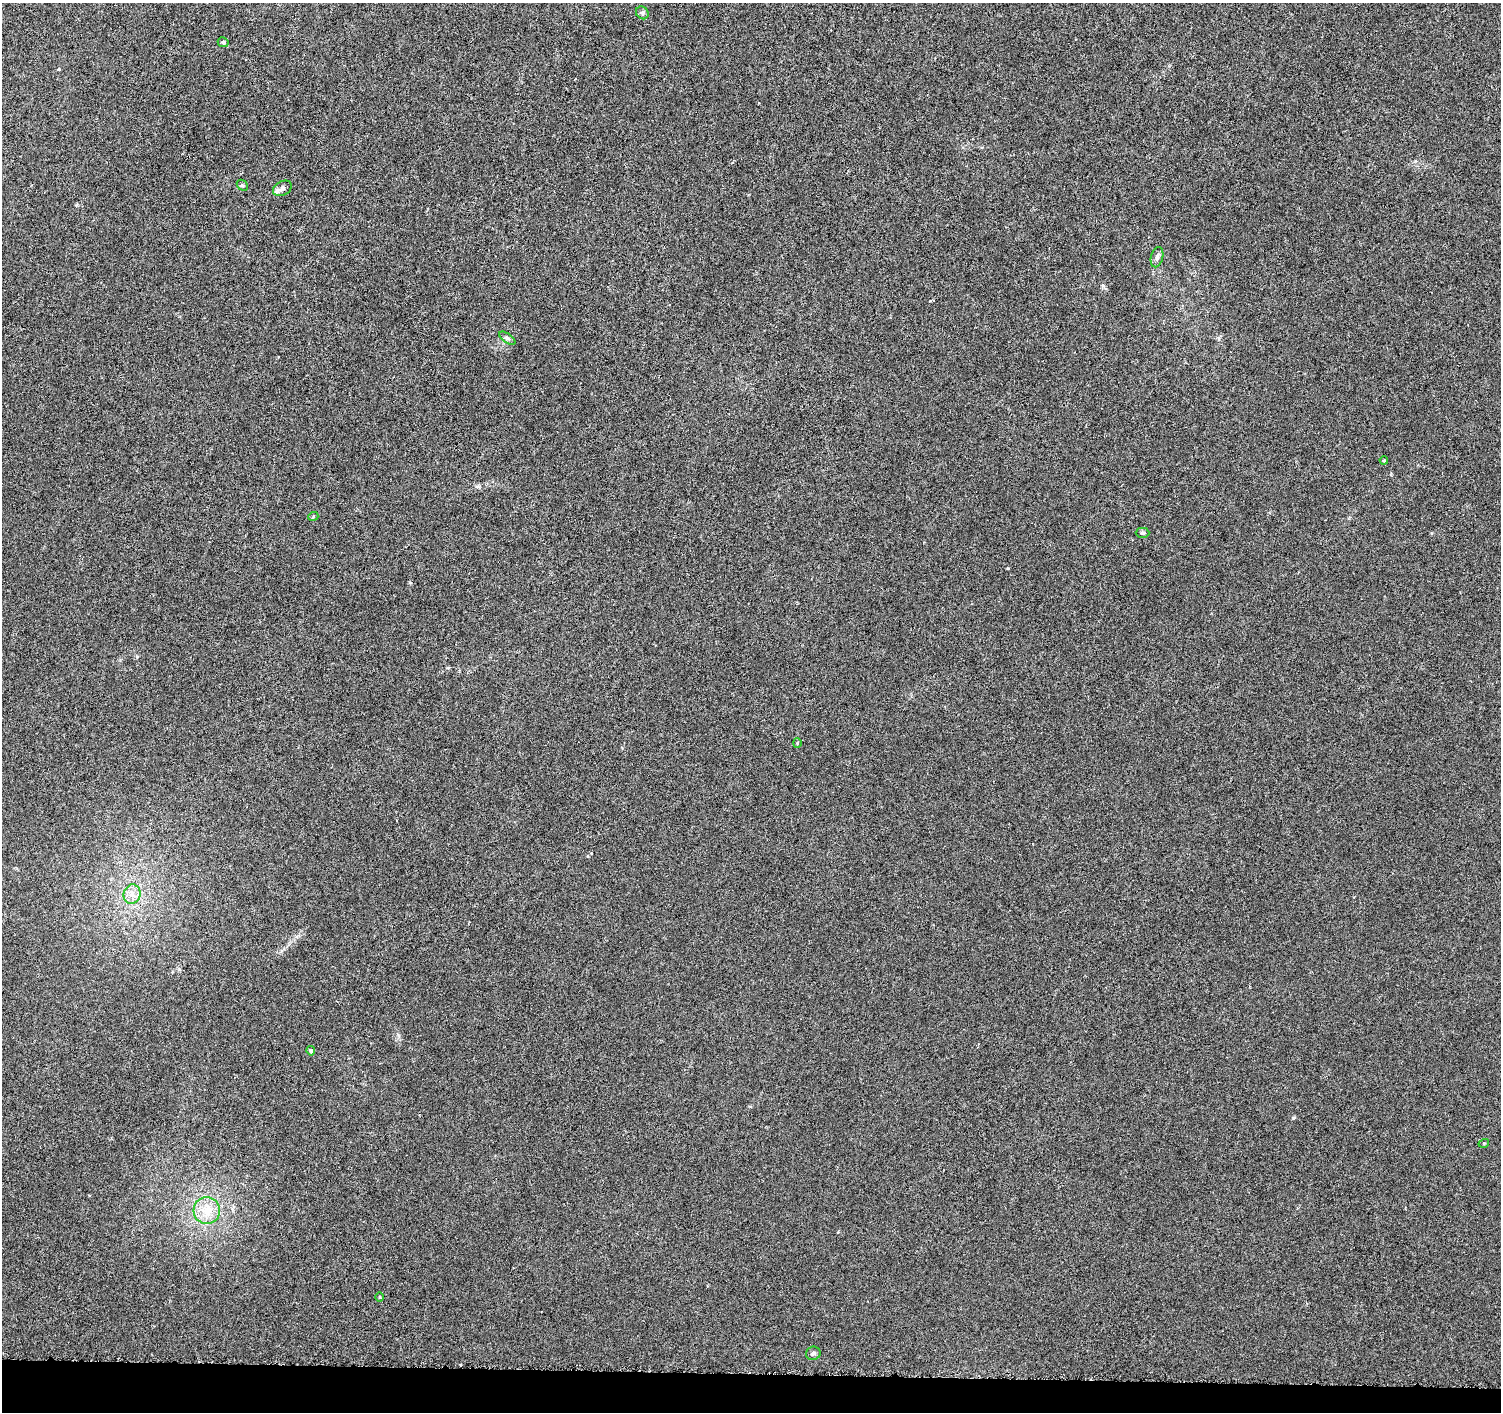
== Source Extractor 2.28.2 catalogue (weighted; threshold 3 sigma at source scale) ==
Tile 8 of 3 x 3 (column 2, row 3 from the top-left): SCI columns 1508-3006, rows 283-1692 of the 4509 x 4744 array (HDU 1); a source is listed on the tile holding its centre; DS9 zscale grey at full resolution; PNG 1503 x 1414 px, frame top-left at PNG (2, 3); each listed source drawn as its Kron ellipse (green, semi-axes under 4 px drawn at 4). Shown black and unused: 3% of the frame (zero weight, under 4 of 8 exposures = <1% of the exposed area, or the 3 px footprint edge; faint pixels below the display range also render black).
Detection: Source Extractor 2.28.2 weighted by HDU 2 'WHT'; one run over the whole footprint, this tile lists its part. Background -0.00214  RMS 0.0022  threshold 0.00903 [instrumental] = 3 sigma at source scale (4.09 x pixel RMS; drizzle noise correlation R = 1.36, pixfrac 0.8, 0.0396/0.0396 arcsec/px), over >= 5 px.
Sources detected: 17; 1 inside a brighter listed object's ellipse — not listed separately; the other 16 listed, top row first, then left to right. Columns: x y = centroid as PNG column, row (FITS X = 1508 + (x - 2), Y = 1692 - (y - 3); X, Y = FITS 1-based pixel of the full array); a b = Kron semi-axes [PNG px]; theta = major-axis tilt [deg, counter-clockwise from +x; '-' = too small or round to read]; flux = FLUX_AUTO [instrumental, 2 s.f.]
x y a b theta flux
642 13 7 6 - 0.45
223 42 5 4 - 0.44
242 185 6 4 -43 0.31
282 188 10 7 30 0.76
1157 257 10 6 76 0.64
507 338 9 4 -35 0.49
1384 460 4 3 - 0.2
313 517 5 3 - 0.17
1143 533 7 5 0 0.32
797 743 4 4 - 0.2
132 894 10 8 75 1.5
311 1051 5 4 - 0.44
1484 1143 5 3 - 0.19
207 1211 13 13 - 3.5
380 1297 5 3 - 0.18
813 1353 7 6 - 0.46
Unlisted compact peaks at least as high as the median listed source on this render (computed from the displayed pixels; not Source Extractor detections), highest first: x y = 1293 1118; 1008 568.